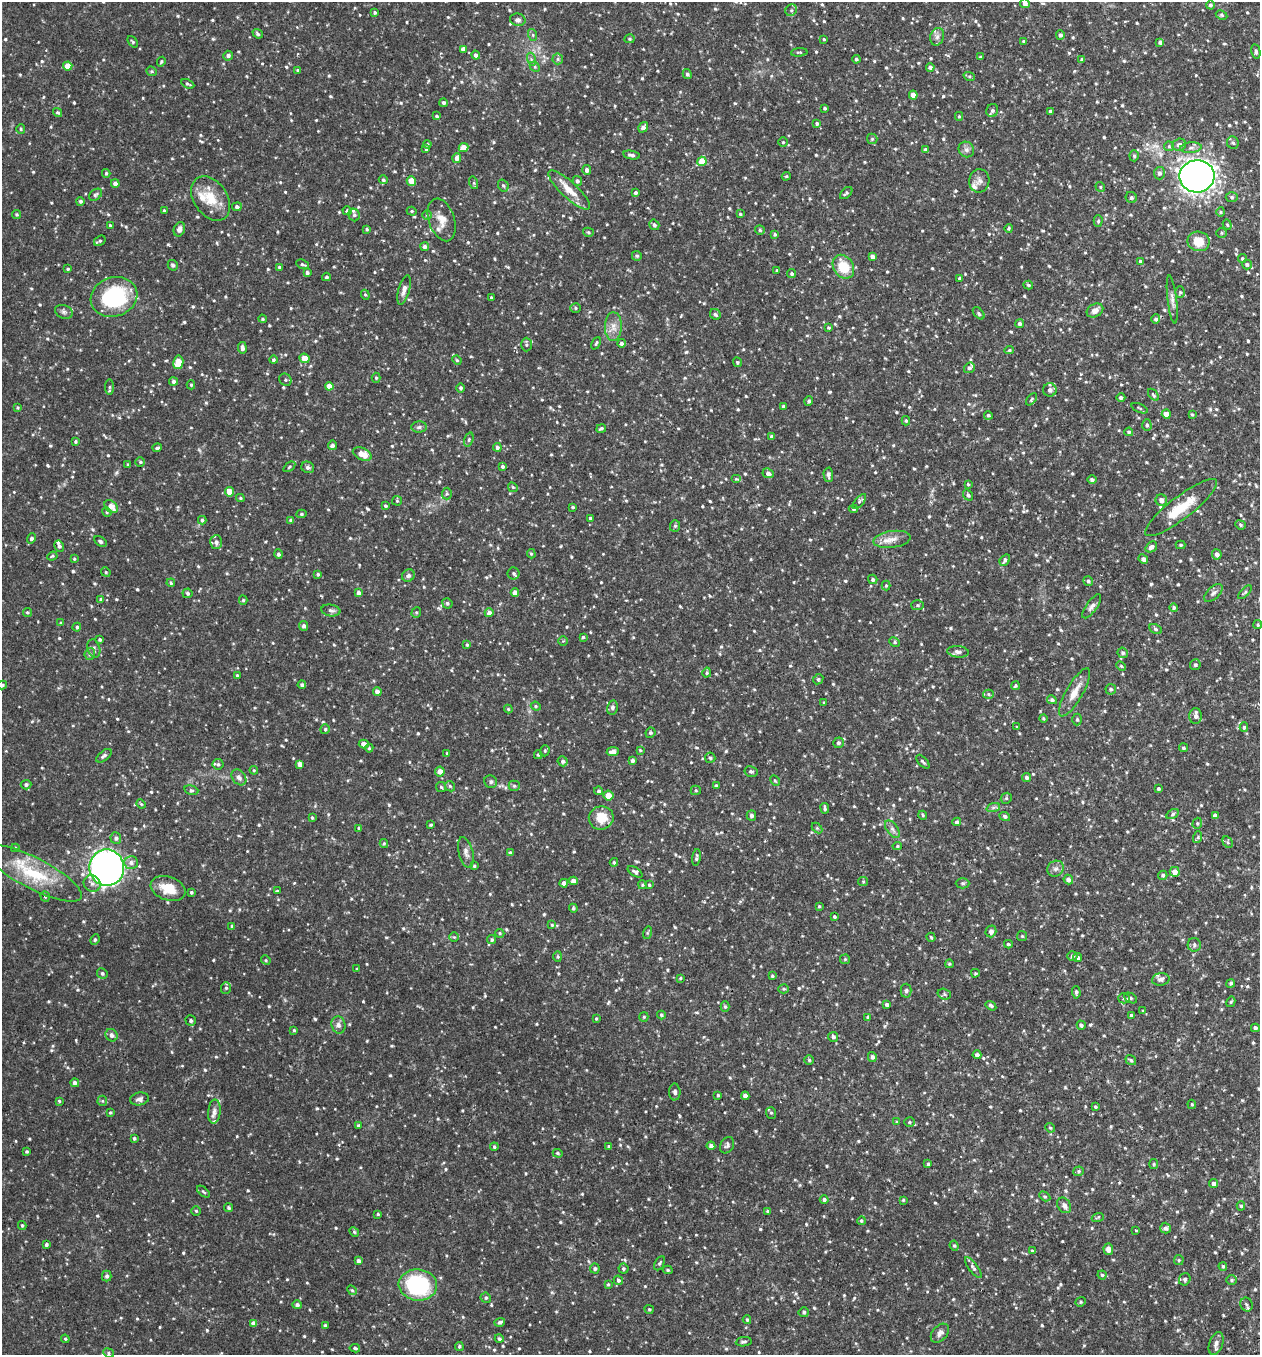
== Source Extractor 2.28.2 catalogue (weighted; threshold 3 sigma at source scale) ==
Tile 6 of 4 x 4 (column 2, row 2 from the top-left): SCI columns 1448-2705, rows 2735-4087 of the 5540 x 5467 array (HDU 1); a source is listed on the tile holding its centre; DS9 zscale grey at full resolution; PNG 1262 x 1357 px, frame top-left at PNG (2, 2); each listed source drawn as its Kron ellipse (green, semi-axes under 4 px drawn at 4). Shown black and unused: <1% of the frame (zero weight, under 2 of 3 exposures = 3% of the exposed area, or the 3 px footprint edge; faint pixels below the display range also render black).
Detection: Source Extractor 2.28.2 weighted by HDU 2 'WHT'; one run over the whole footprint, this tile lists its part. Background 0.0817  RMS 0.0089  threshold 0.04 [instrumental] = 3 sigma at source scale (4.5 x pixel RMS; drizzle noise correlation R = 1.50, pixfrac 1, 0.05/0.05 arcsec/px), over >= 5 px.
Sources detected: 987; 11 inside a brighter listed object's ellipse — not listed separately; of the other 976, all 500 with FLUX_AUTO >= 1.02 (the completeness limit of this list) listed and drawn (476 fainter detections not listed), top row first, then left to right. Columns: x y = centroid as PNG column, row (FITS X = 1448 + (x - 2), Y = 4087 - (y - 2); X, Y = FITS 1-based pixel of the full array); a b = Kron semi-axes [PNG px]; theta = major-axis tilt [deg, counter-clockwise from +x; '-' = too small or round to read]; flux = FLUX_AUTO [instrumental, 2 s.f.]
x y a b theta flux
1025 3 5 4 - 3.5
1210 5 4 4 - 1.7
791 10 6 5 - 2.2
375 12 4 4 - 1.4
1222 15 6 4 -27 1.3
518 20 8 6 -12 3.1
258 34 5 4 - 1.7
533 35 6 4 -72 1.2
1060 35 5 4 - 2.1
937 37 9 6 74 3.2
630 39 5 4 - 1.3
824 39 3 2 - 1
1024 41 3 3 - 1.6
133 42 6 4 -51 1.2
1160 42 4 4 - 2.1
463 49 4 4 - 4.3
1256 51 7 4 -80 2
799 52 8 3 4 1.2
476 55 4 4 - 2.5
228 56 5 5 - 2.1
980 57 4 3 - 1.1
531 59 7 4 -72 1.8
558 59 5 5 - 1.7
856 59 4 4 - 1.5
1082 60 4 4 - 2
161 62 5 4 - 1.2
68 66 4 4 - 9.7
535 67 6 4 -46 1.3
930 67 4 4 - 2.3
298 70 4 3 - 1.1
152 71 5 4 - 1.2
687 74 5 4 - 1.9
969 76 6 4 -18 1.1
188 84 7 3 -26 1.4
913 95 4 4 - 8.9
443 103 4 4 - 1.9
825 108 3 3 - 1.4
992 110 6 5 - 2.5
1050 111 3 3 - 1.8
58 113 5 4 - 1.4
437 116 4 3 - 1.3
959 116 4 4 - 1.2
817 123 4 4 - 1.7
643 127 6 4 55 4
21 129 5 4 - 1.1
872 139 5 5 - 1.3
783 142 5 5 - 1.1
1233 143 6 5 - 1.9
427 144 4 4 - 1.3
1179 145 7 6 - 2.9
1169 146 5 5 - 1.2
463 148 5 4 - 9.8
1191 148 10 5 5 3.1
426 149 3 3 - 1.1
966 149 8 7 - 3.3
926 150 4 4 - 4
631 155 8 4 -11 2.8
1134 156 5 4 - 1.5
457 158 5 4 - 3.4
702 161 4 4 - 17
587 170 5 4 - 2.8
106 173 4 3 - 1.3
1159 173 6 5 - 2.7
786 176 4 3 - 1
1197 176 17 16 - 670
383 180 4 4 - 1.5
411 181 4 4 - 14
577 181 5 4 - 2.1
979 181 12 10 79 4.6
115 183 4 4 - 3.1
474 183 6 4 -72 1.1
503 185 6 5 - 1.6
1100 187 5 4 - 1.1
569 190 27 8 -43 13
635 193 4 4 - 1.7
846 193 7 4 44 1.6
95 195 7 5 37 1.6
1131 197 6 5 - 1.9
1232 197 6 5 - 1.7
211 198 24 16 -55 20
80 201 4 4 - 1.6
237 207 5 4 - 2.4
164 211 4 3 - 1.1
347 211 5 4 - 2.2
412 211 5 4 - 1.1
1221 212 4 4 - 1
17 214 4 4 - 1.3
740 214 4 4 - 1.2
354 215 6 5 - 2.1
427 215 5 5 - 1.3
442 220 22 13 -71 11
1098 221 6 4 88 1.4
110 225 3 3 - 1.1
654 225 5 4 - 2.4
1227 225 5 4 - 1.3
1009 228 4 4 - 1.3
179 229 7 5 68 3.9
367 229 4 3 - 1.1
760 230 5 5 - 1.4
588 232 5 4 - 1.4
1221 233 5 4 - 1.2
775 234 4 4 - 1.5
100 241 6 4 35 1.6
1198 241 11 9 -9 16
425 247 4 4 - 2.5
637 256 5 5 - 1.3
872 257 4 4 - 3.3
1242 259 4 4 - 1.5
1140 261 4 4 - 1.1
303 264 7 4 -22 1.5
1247 264 5 5 - 1.9
173 265 5 4 - 2
279 267 4 3 - 1.4
843 267 12 10 -57 20
68 269 3 3 - 1.1
777 270 3 3 - 1.1
307 272 4 4 - 1.9
792 274 4 4 - 1.5
326 277 4 3 - 1.3
959 278 3 3 - 1.2
1028 285 5 3 - 1.2
404 290 15 5 75 4.6
1180 292 6 5 - 1.3
365 295 5 4 - 1.1
114 297 24 19 18 74
491 298 3 3 - 1.3
1172 299 24 4 -83 4.3
576 308 5 4 - 1.1
1095 310 9 6 28 4.9
64 312 9 6 -20 2.6
979 313 7 4 -47 1.5
715 314 6 5 - 2
262 319 4 3 - 1
1156 319 5 4 - 2
1020 324 4 4 - 2
613 327 14 8 89 6.8
828 328 3 3 - 1.1
596 343 6 3 64 1.1
621 343 4 4 - 2.2
526 345 7 5 -89 1.7
242 348 6 4 -82 3.2
1009 350 5 4 - 1.3
304 358 5 4 - 9.2
273 360 4 4 - 1.6
457 360 5 4 - 1
178 362 7 5 80 14
737 362 5 4 - 1.3
969 368 5 5 - 2.2
376 378 5 4 - 1.2
285 380 6 5 - 2.1
173 381 4 4 - 2.3
191 385 4 4 - 1.2
329 386 4 4 - 8.1
109 387 8 4 -90 1.5
460 388 5 4 - 1.5
1050 390 6 6 - 3.1
1153 395 7 4 -53 1.5
1121 398 4 4 - 2.3
1031 399 7 4 51 1.2
809 401 5 4 - 1.6
784 406 4 3 - 2.1
18 408 3 3 - 1.1
1140 408 9 3 -24 1.1
1166 414 4 4 - 11
1192 414 4 3 - 1
988 415 4 4 - 1.5
906 421 4 3 - 1.3
1147 425 6 4 -87 1.9
419 427 8 5 2 2.1
601 428 5 3 - 1.4
1129 432 4 4 - 1.6
772 436 4 3 - 1.7
469 440 7 4 71 1.4
75 442 4 4 - 1.2
332 445 4 4 - 2.4
497 447 4 4 - 1.9
157 448 4 3 - 1.6
362 454 10 6 -24 11
140 462 5 4 - 1.4
128 465 4 3 - 1.1
502 466 4 3 - 1.7
289 467 7 3 37 1
308 467 6 5 - 2.3
768 473 5 4 - 3.3
828 475 7 4 -88 3
736 479 5 4 - 1.3
1092 479 5 4 - 2.2
968 484 4 4 - 1.1
513 487 5 4 - 1.1
229 492 4 4 - 13
447 494 6 5 - 1.4
968 495 6 4 -52 1.8
240 498 4 4 - 1.2
1161 500 6 5 - 4.5
397 501 5 4 - 1.1
859 502 9 4 50 2.1
385 506 4 4 - 1.3
111 507 7 5 -44 7.6
573 507 3 3 - 1.2
1181 508 44 11 37 25
853 509 4 4 - 1.2
107 512 5 4 - 1.1
301 514 5 4 - 1.3
590 518 3 3 - 1.2
202 520 4 4 - 1.7
291 520 4 4 - 1.9
1240 525 5 4 - 1.4
675 526 6 5 - 1.6
31 538 5 4 - 1.9
892 539 19 8 7 7.9
100 541 7 4 -35 1.9
216 542 7 6 - 3.6
1181 545 5 4 - 1
59 546 6 4 -62 2
1151 547 6 4 37 3.1
278 554 4 4 - 1.8
531 554 5 4 - 1.1
1217 554 5 5 - 3.1
52 556 5 4 - 1.2
74 559 4 3 - 1
1143 559 5 4 - 2.5
1005 560 6 4 53 2.5
106 572 5 4 - 1.1
514 573 6 6 - 1.8
318 574 4 4 - 1.3
408 576 7 6 - 2.4
873 579 5 4 - 2
1088 581 5 4 - 1.6
171 583 4 3 - 1.1
886 586 5 4 - 1.1
359 592 4 4 - 3.1
1245 592 9 3 45 1.3
187 593 5 5 - 1.9
515 593 4 4 - 4.7
1213 593 11 6 43 3.1
101 599 3 3 - 1.2
243 600 4 4 - 1.2
447 603 5 5 - 1.5
917 605 6 5 - 1.4
1092 606 14 5 54 3.5
1174 608 4 4 - 1.4
331 610 9 5 -10 2.7
27 612 4 4 - 1.2
416 612 5 4 - 1.2
489 613 4 4 - 4.5
61 623 3 3 - 1.3
1258 625 4 4 - 1.2
304 626 5 4 - 2.2
77 627 4 4 - 1.3
1155 629 7 4 -28 1.5
583 637 3 3 - 1.2
100 640 3 3 - 1.3
563 641 5 5 - 1.1
895 642 5 4 - 1.3
467 645 4 3 - 1.2
94 648 9 6 -74 2.6
958 652 11 5 -5 3
1123 653 5 5 - 1.7
90 654 6 5 - 1.7
1195 665 5 5 - 1.8
1121 666 5 3 - 1.1
707 673 5 4 - 1.3
237 675 4 3 - 1.2
818 679 5 4 - 1.1
2 685 5 4 - 1.5
302 685 4 4 - 2.3
1015 686 4 3 - 1.4
1111 689 5 5 - 1.7
377 691 4 4 - 4.4
1075 692 27 8 60 11
988 694 5 4 - 1.3
1052 700 5 4 - 2
824 703 4 3 - 1.3
536 706 5 4 - 1.2
612 707 7 5 78 2.6
508 709 4 4 - 1.1
1196 716 8 6 89 3.9
1043 718 4 4 - 1.1
1077 719 6 4 89 1.6
1017 727 4 4 - 1
1244 727 5 4 - 1.5
325 729 5 4 - 1.3
650 733 5 5 - 1.7
838 743 5 5 - 1.9
364 744 5 4 - 6.1
369 748 4 4 - 1.2
1184 748 5 4 - 1.3
640 750 4 3 - 1.1
545 751 6 4 70 1.3
613 752 6 4 7 4.7
447 753 4 3 - 1.3
538 755 4 4 - 1.3
104 756 9 5 38 2.3
710 758 5 5 - 1.7
633 760 3 3 - 2.4
563 761 5 5 - 2.1
923 762 8 3 -47 1.5
218 764 5 5 - 1.5
300 764 4 4 - 4.3
254 770 4 4 - 1
440 771 5 5 - 5.4
751 772 6 5 - 1.8
239 777 9 6 -51 3.5
1027 777 4 4 - 2.1
775 780 5 4 - 1.1
491 782 7 6 - 1.9
26 785 5 5 - 1.9
450 786 6 4 -47 1.4
514 786 5 5 - 1.3
716 786 4 3 - 1.2
441 787 5 5 - 1.3
1158 788 3 3 - 1.2
191 790 7 4 -16 1.5
696 790 5 5 - 1.3
599 791 4 4 - 1.6
608 795 5 5 - 11
1006 798 6 5 - 1.3
141 804 5 4 - 1
825 808 5 3 - 1.6
993 808 7 4 20 1.7
1173 814 7 4 30 1.3
751 815 5 4 - 2.4
923 815 4 4 - 1
1005 816 5 4 - 1.9
1215 816 4 4 - 3
312 818 4 3 - 1.2
601 818 12 11 - 16
957 822 4 4 - 1.7
1197 823 6 4 71 1.2
431 825 3 3 - 1.2
359 828 3 3 - 1.5
817 828 6 4 -45 1.1
892 829 10 5 -53 3
1198 837 6 4 72 1.2
116 838 6 5 - 2.5
1228 842 6 4 -61 1.2
384 843 4 4 - 1.1
897 846 4 4 - 1.2
15 848 4 3 - 1.2
466 852 16 7 -76 4.5
510 853 4 4 - 2.2
696 858 8 4 81 2.1
131 862 7 6 - 3.3
614 862 4 3 - 1.3
474 866 3 3 - 1.1
107 868 18 17 - 490
1055 869 8 7 - 3.3
635 872 8 4 -33 2.4
1175 872 5 5 - 6.2
33 873 54 15 -27 44
1163 875 4 4 - 1.8
1068 879 5 4 - 3.2
573 881 4 4 - 5.5
863 881 5 4 - 1
92 883 9 7 -38 4.2
564 883 4 4 - 3.2
962 883 7 5 0 1.6
642 885 4 3 - 1
649 885 4 3 - 1.1
168 889 18 11 -20 17
277 891 4 3 - 1.1
191 892 3 3 - 1.3
45 897 5 4 - 1.2
819 906 3 3 - 1.1
573 908 4 4 - 1.5
834 916 4 4 - 1.2
552 925 4 4 - 1.1
232 926 4 3 - 1.8
991 931 6 5 - 4.1
500 933 5 4 - 1.1
647 933 6 4 72 1.1
1022 936 5 5 - 1.1
454 937 5 4 - 1.1
931 937 5 3 - 1.1
95 939 5 4 - 1.5
492 940 4 4 - 1.4
1008 944 4 3 - 1.3
1194 945 7 6 - 2.2
1072 956 5 5 - 1.8
558 957 5 4 - 1.2
1078 958 4 4 - 2
845 959 5 5 - 1
266 960 5 4 - 1
949 964 4 3 - 1.1
357 969 3 3 - 1.1
102 973 5 5 - 1.8
975 973 4 3 - 1.1
772 976 3 3 - 1.1
680 978 3 3 - 1.1
1161 979 9 6 10 2.6
1231 983 4 4 - 1.6
226 988 6 5 - 1.8
784 989 5 4 - 1.1
906 991 7 5 89 1.8
1076 992 6 4 -86 2.2
944 994 7 5 -17 1.7
1124 998 6 5 - 1.8
1131 998 7 5 -27 1.6
1231 1002 5 4 - 1
887 1004 4 4 - 2
725 1006 5 4 - 1.5
991 1006 6 3 -34 1.6
1143 1011 4 4 - 1.1
661 1015 4 3 - 1.4
1131 1015 4 3 - 1.3
644 1017 5 4 - 1.1
868 1017 4 4 - 1.9
596 1018 4 3 - 1
191 1021 5 5 - 2.3
338 1025 9 7 -75 3.5
1081 1025 4 4 - 1.8
1255 1028 4 4 - 2.3
294 1030 4 4 - 1.1
112 1035 6 5 - 2.9
833 1037 5 4 - 2.5
977 1055 4 4 - 2.4
872 1057 5 4 - 2.5
809 1060 4 4 - 1.2
1131 1060 6 4 -35 1.4
75 1083 4 4 - 2.5
675 1092 8 5 -89 2.5
718 1095 3 3 - 1
745 1096 4 4 - 3.5
139 1099 9 6 11 3.1
59 1101 3 3 - 1
102 1101 5 5 - 1.1
1192 1104 5 4 - 1.1
1095 1107 3 3 - 1.2
110 1112 4 3 - 1.1
214 1112 12 6 84 3.7
771 1113 6 5 - 1.6
897 1122 4 3 - 1.1
909 1122 5 4 - 1.1
358 1125 4 3 - 1.1
1050 1128 5 4 - 1
134 1138 3 3 - 1.5
727 1145 8 6 59 2.4
711 1146 4 4 - 3.4
494 1147 4 4 - 1.3
609 1147 4 4 - 1.7
27 1152 3 3 - 1.2
558 1153 5 4 - 1.2
928 1164 4 3 - 1.4
1154 1164 5 4 - 1
1078 1171 5 5 - 1.4
1214 1184 4 4 - 3.3
203 1192 7 4 -41 1.2
1045 1196 6 4 -31 1.3
824 1199 4 4 - 1.8
903 1200 4 3 - 1
1064 1205 8 6 -57 4
1241 1206 4 4 - 1.4
229 1208 4 4 - 1.5
196 1211 4 4 - 1.1
768 1211 3 3 - 1.6
378 1214 3 3 - 1.2
1098 1217 6 3 19 1.1
861 1221 4 4 - 1.3
22 1225 4 3 - 1.2
1166 1228 5 5 - 2.7
1136 1230 3 2 - 1.3
354 1232 5 4 - 1.1
46 1245 3 3 - 1.7
954 1246 5 4 - 1.3
1108 1249 6 5 - 4.1
1032 1251 4 4 - 1.3
1179 1260 5 4 - 1.2
358 1261 4 4 - 2.7
659 1263 8 4 63 1.4
1223 1266 4 4 - 1.1
973 1268 12 4 -52 2.3
595 1269 5 4 - 1.8
623 1269 5 5 - 1.6
668 1270 5 4 - 1.2
1102 1275 4 4 - 1.5
107 1276 5 5 - 2
1185 1279 6 5 - 1.7
618 1280 5 4 - 1.8
1231 1280 5 5 - 1.4
608 1284 4 3 - 1.2
418 1285 19 15 -7 83
352 1290 5 4 - 1.1
486 1298 5 5 - 1.6
1081 1302 5 4 - 1.3
1247 1304 7 6 - 2.1
297 1305 4 4 - 2.4
649 1309 5 4 - 1.2
804 1312 5 5 - 1.7
747 1320 4 3 - 1.3
500 1322 5 4 - 2
254 1324 4 4 - 6.9
325 1325 3 3 - 1.6
940 1333 11 7 48 4.3
65 1339 4 3 - 1.1
499 1339 4 4 - 1.8
744 1342 8 4 6 1.8
1216 1343 12 6 69 3.9
459 1346 4 4 - 1.2
355 1348 5 3 - 1.6
108 1353 5 4 - 1.3
Isophote crosses this tile's border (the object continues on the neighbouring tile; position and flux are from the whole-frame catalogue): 2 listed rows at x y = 1025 3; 2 685